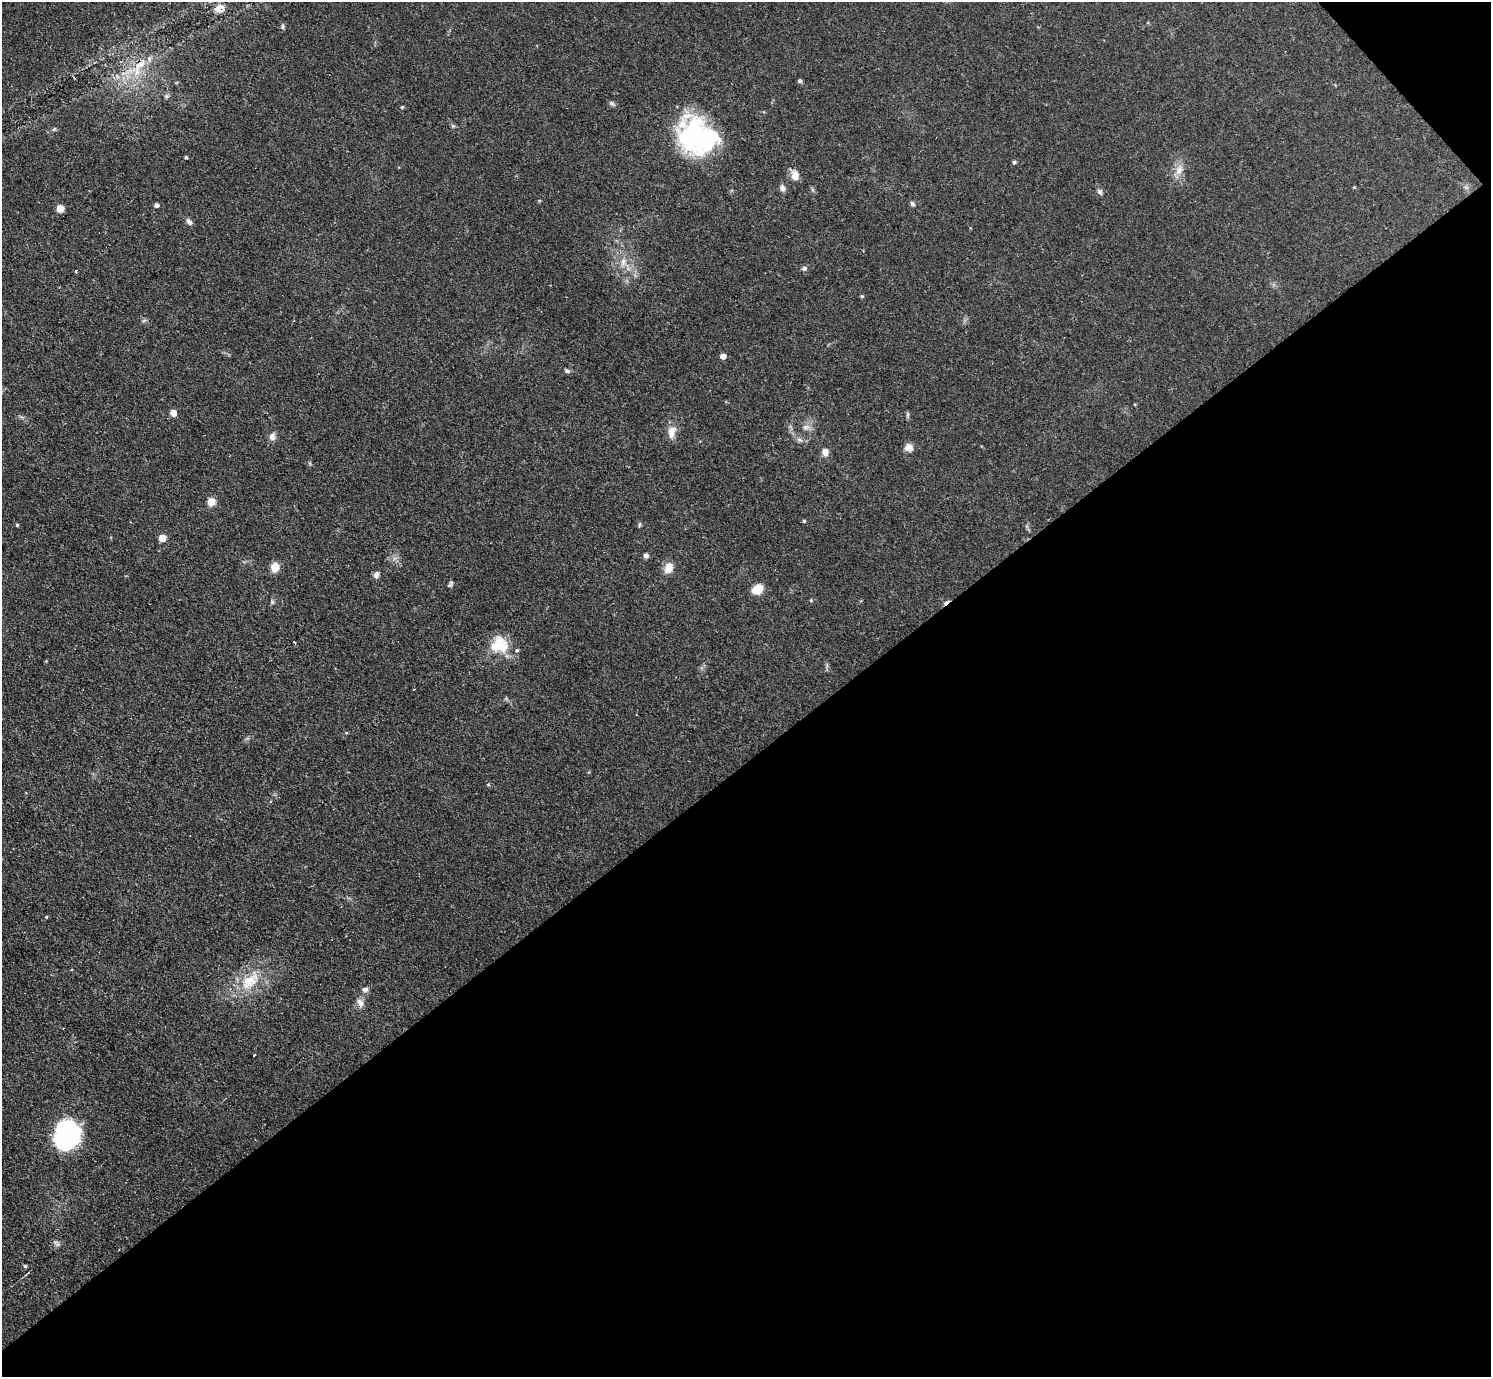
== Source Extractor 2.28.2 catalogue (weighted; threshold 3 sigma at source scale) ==
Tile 12 of 4 x 4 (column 4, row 3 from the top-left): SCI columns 4532-6020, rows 1707-3081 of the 6126 x 6131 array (HDU 1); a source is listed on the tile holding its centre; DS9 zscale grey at full resolution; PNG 1493 x 1379 px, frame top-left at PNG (2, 2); no overlay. Shown black and unused: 45% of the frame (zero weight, under 3 of 4 exposures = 1% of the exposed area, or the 3 px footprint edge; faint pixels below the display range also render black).
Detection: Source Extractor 2.28.2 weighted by HDU 2 'WHT'; one run over the whole footprint, this tile lists its part. Background 0.0708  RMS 0.006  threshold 0.0268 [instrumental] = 3 sigma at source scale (4.5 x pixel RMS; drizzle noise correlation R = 1.50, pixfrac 1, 0.05/0.05 arcsec/px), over >= 5 px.
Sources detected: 60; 1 inside a brighter object's white glare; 2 cosmic-ray / hot-pixel residue — not listed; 2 inside a brighter listed object's ellipse — not listed separately; the other 55 listed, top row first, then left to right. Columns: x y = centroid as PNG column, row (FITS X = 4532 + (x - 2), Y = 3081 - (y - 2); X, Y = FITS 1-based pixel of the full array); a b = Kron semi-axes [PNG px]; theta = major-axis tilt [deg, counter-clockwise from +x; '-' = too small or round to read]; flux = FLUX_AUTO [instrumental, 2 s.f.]
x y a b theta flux
219 9 9 7 6 6.5
283 26 7 4 85 1
140 64 22 10 37 11
800 81 5 4 - 1.2
612 103 8 5 -40 1.3
402 107 4 4 - 0.66
453 126 6 4 -43 0.91
54 129 5 5 - 0.92
694 136 43 35 -82 75
186 157 4 3 - 0.68
1014 162 5 5 - 1
1179 170 17 8 64 5.3
795 175 12 9 -78 5.4
1354 187 4 4 - 0.47
782 188 9 6 -77 2.3
1100 191 7 6 - 1.6
539 201 5 3 - 0.54
913 204 7 6 - 1.2
157 205 5 4 - 1.9
60 209 6 5 - 6.9
189 222 9 6 -41 1.9
623 262 10 6 88 3.3
804 268 7 6 - 1.6
76 271 3 3 - 0.79
862 296 5 4 - 0.68
723 356 5 4 - 4.6
567 371 8 5 -16 1.3
173 413 5 5 - 8.8
908 415 7 4 88 1
805 427 9 6 15 2.3
672 432 18 10 76 5.5
272 437 10 8 82 2.8
909 448 7 7 - 5.6
825 452 8 7 - 4.3
211 502 8 7 - 5.8
804 521 4 4 - 0.7
17 525 4 4 - 0.59
640 525 7 3 81 0.83
162 538 5 5 - 9.3
646 555 6 6 - 1.7
275 567 10 8 77 6
669 568 13 9 68 6.5
376 575 9 6 84 2.1
450 584 9 4 51 1.1
758 589 10 8 29 9.9
272 602 6 4 -69 0.99
499 646 23 17 -85 17
517 650 5 4 - 0.81
46 917 4 3 - 0.48
250 981 34 17 48 21
365 989 8 6 14 1.8
360 1003 13 8 -68 3.4
254 1055 3 2 - 0.55
67 1135 26 22 77 78
25 1266 4 4 - 0.81
Overlapping masked pixels (flux is a lower limit): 3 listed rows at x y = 219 9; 140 64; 360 1003